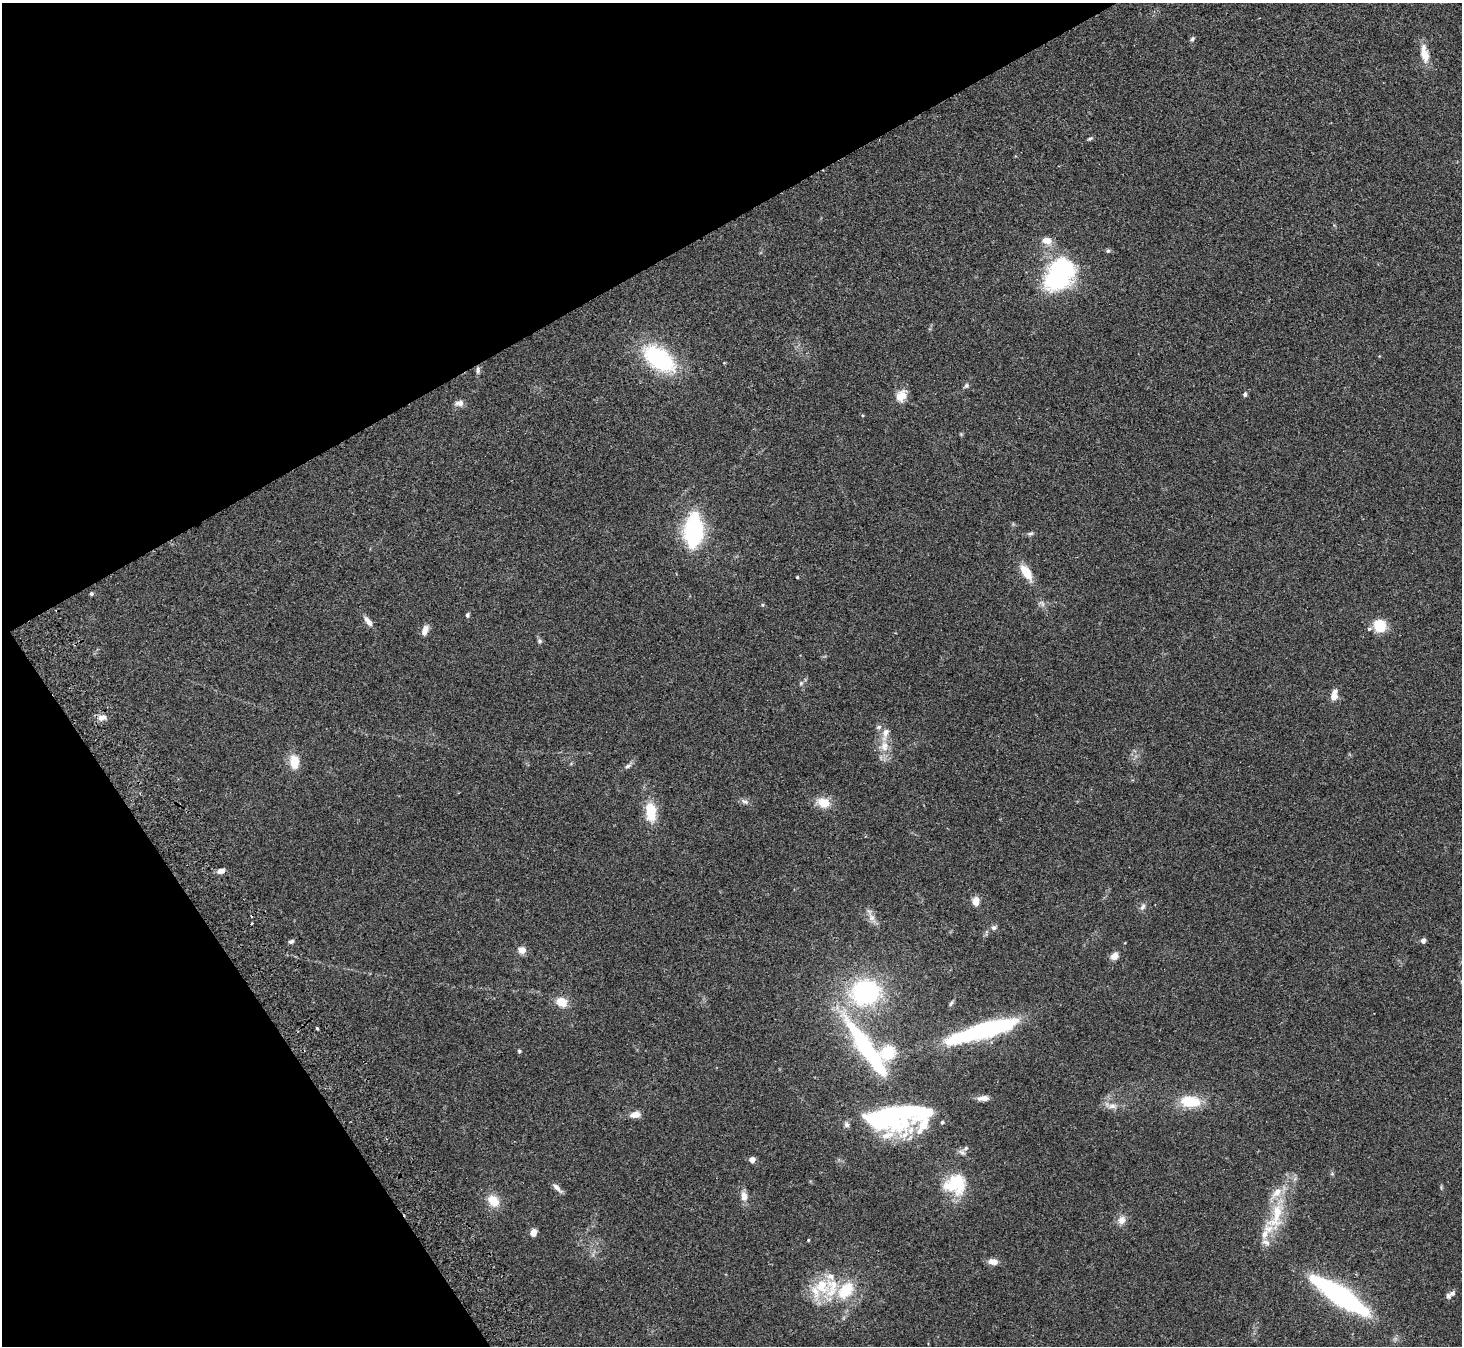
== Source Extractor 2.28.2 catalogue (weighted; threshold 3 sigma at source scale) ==
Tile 5 of 4 x 4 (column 1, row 2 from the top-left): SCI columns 52-1511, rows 2885-4228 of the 5943 x 5903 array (HDU 1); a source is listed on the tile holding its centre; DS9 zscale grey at full resolution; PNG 1464 x 1348 px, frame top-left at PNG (2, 3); no overlay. Shown black and unused: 27% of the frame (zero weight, under 2 of 3 exposures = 3% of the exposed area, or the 3 px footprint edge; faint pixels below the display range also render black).
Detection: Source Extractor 2.28.2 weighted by HDU 2 'WHT'; one run over the whole footprint, this tile lists its part. Background 0.109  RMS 0.0092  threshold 0.0413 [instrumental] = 3 sigma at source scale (4.5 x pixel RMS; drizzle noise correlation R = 1.50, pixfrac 1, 0.05/0.05 arcsec/px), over >= 5 px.
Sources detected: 92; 10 inside a brighter object's white glare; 1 cosmic-ray / hot-pixel residue — not listed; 8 inside a brighter listed object's ellipse — not listed separately; the other 73 listed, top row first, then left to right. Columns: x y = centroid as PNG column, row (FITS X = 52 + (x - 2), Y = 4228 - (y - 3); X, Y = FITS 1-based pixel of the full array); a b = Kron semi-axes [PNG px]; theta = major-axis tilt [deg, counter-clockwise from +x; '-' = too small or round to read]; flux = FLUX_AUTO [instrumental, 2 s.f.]
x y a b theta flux
1192 39 7 4 65 1.8
1424 54 24 9 -79 12
1090 139 7 4 29 1.4
1047 241 14 10 -12 7.6
1108 251 6 5 - 1.4
1056 276 36 24 42 78
659 359 34 19 -36 92
478 370 10 5 83 2.5
966 386 6 6 - 2
1245 394 6 5 - 2
901 396 15 12 51 9.7
459 403 11 8 8 4.3
693 530 39 19 86 85
1030 534 9 5 5 2
1026 572 20 9 -57 16
797 577 4 3 - 0.84
91 594 5 5 - 1.4
763 605 5 3 - 0.95
467 615 6 5 - 1.6
368 621 15 6 -53 5.2
1380 626 13 11 -57 20
425 630 14 7 70 5.6
540 641 6 5 - 1.6
801 683 6 5 - 1.7
1334 696 11 6 77 9.2
102 717 13 7 9 5.1
879 727 8 6 17 2.1
884 746 15 11 79 11
294 762 17 11 -85 14
628 766 9 5 25 2.3
745 802 10 6 -27 2.9
823 803 14 11 -19 14
651 812 25 13 -84 22
221 871 10 6 21 3.9
976 901 11 8 85 6.3
1143 907 10 6 58 2.8
871 918 10 9 - 5.3
251 923 3 2 - 1.6
994 928 7 6 - 2.6
1423 940 4 4 - 5.4
291 941 7 5 17 2
522 950 8 7 - 6.6
1114 956 7 6 - 8.7
865 992 29 24 10 120
562 1002 12 10 -28 13
951 1003 9 4 64 1.9
317 1028 3 3 - 2.5
964 1036 61 16 10 66
519 1051 4 4 - 1.2
888 1052 40 32 17 55
869 1054 91 11 -58 130
983 1098 14 6 3 5.4
1190 1102 22 12 -3 27
1112 1106 11 7 0 4.6
888 1113 52 41 -36 120
635 1114 13 7 9 7
942 1122 5 5 - 1.3
966 1148 8 6 18 2.7
752 1160 4 4 - 8.6
955 1184 27 23 14 39
557 1188 15 6 -47 4.4
744 1196 13 8 -84 6.2
493 1201 15 11 -51 14
1277 1213 37 14 89 32
1122 1220 12 10 49 6.1
533 1233 6 5 - 8
1265 1234 16 8 62 10
808 1240 3 3 - 0.77
993 1261 12 7 -8 6.4
822 1286 25 22 -59 32
846 1290 20 13 50 28
1452 1293 8 6 33 2.6
1340 1294 58 16 -31 170
Isophote crosses this tile's border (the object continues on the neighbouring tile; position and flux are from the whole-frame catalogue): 1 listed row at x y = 1340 1294